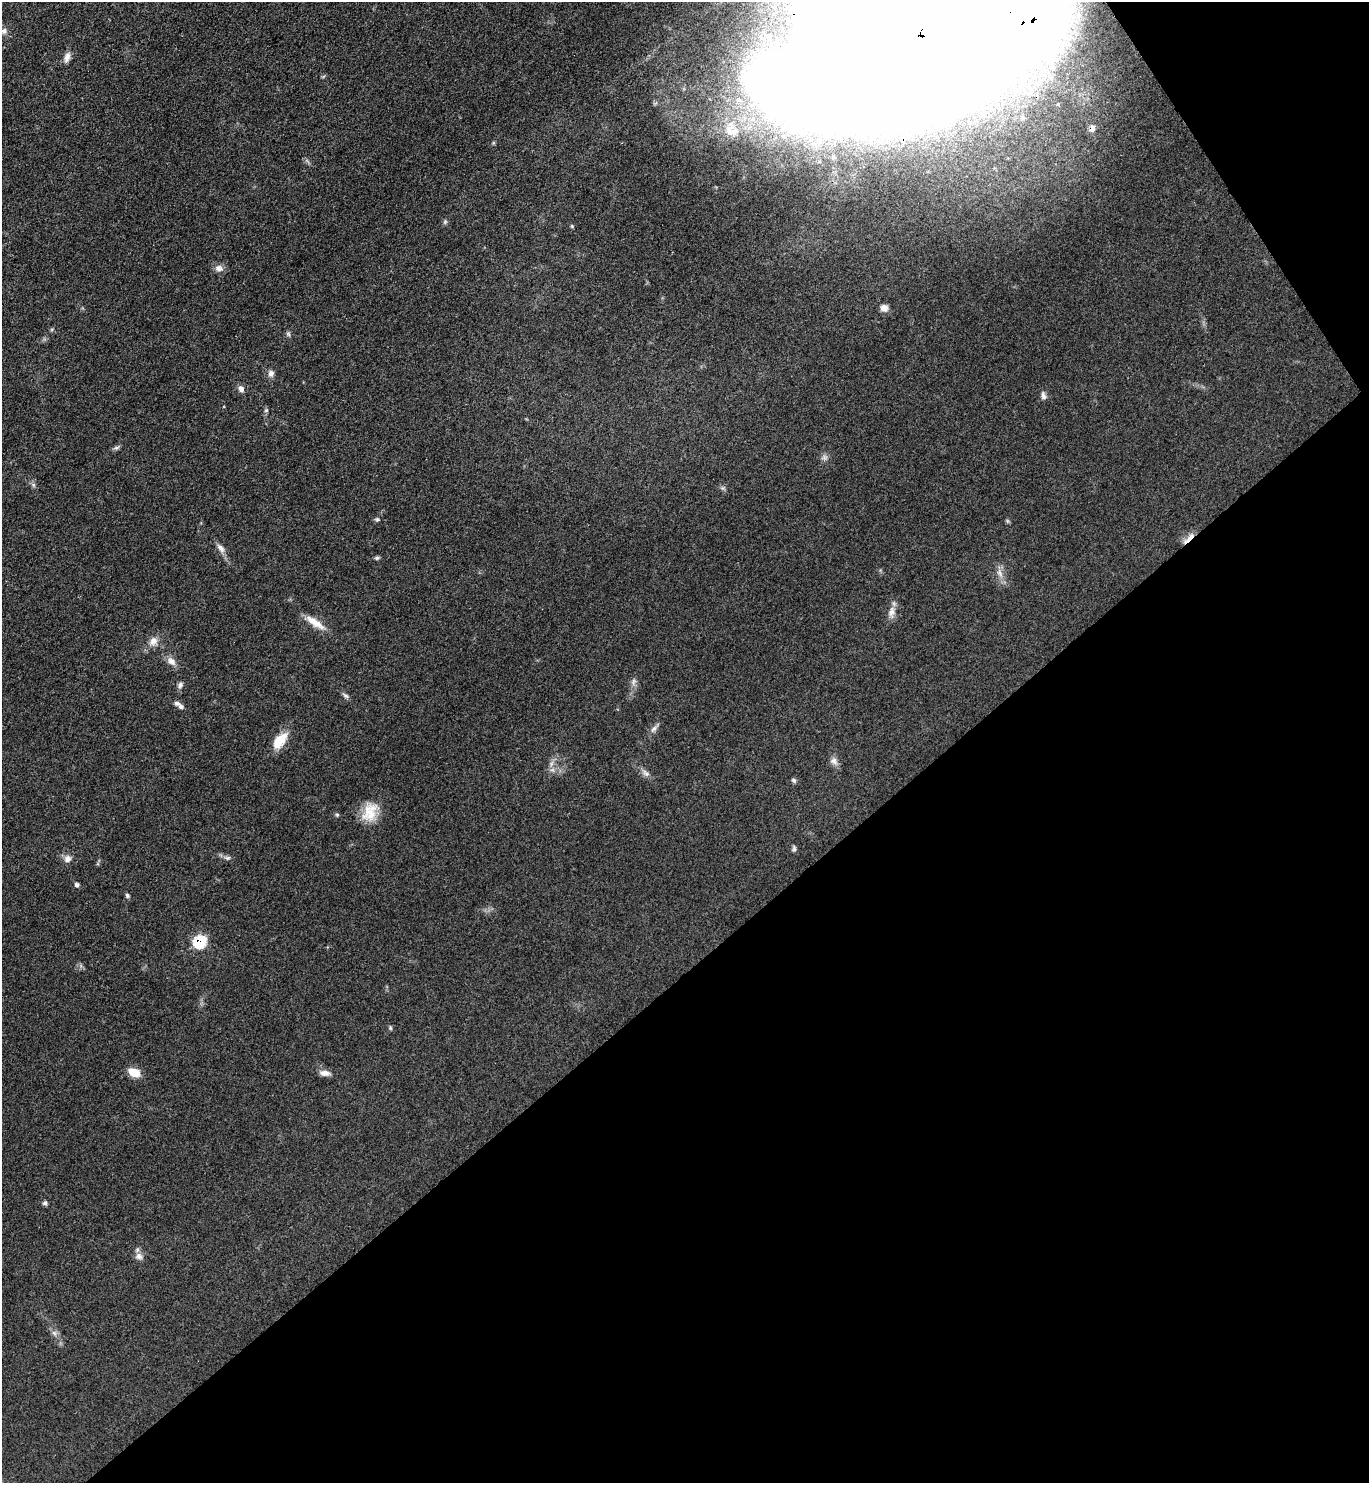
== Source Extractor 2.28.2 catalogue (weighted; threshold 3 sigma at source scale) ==
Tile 12 of 4 x 4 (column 4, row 3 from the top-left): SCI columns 4259-5625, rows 1485-2965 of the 5924 x 5929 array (HDU 1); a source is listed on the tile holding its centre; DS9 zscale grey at full resolution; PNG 1371 x 1485 px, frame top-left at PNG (2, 2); no overlay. Shown black and unused: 37% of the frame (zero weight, under 3 of 4 exposures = <1% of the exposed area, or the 3 px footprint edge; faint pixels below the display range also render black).
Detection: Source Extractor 2.28.2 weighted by HDU 2 'WHT'; one run over the whole footprint, this tile lists its part. Background 0.0759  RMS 0.0061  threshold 0.0275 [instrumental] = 3 sigma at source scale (4.5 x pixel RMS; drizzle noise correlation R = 1.50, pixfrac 1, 0.05/0.05 arcsec/px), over >= 5 px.
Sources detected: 55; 3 inside a brighter object's white glare — not listed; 1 inside a brighter listed object's ellipse — not listed separately; the other 51 listed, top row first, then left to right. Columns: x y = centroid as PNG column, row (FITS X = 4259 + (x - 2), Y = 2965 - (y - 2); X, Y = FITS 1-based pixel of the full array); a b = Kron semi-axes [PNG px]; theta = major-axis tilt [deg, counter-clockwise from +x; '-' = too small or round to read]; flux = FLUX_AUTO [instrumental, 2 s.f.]
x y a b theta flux
4 31 8 8 - 2.8
916 36 172 117 24 10000
67 57 14 7 73 3.6
1022 118 9 8 - 3
1092 129 8 6 74 3.6
731 131 25 18 -24 19
445 222 7 5 69 1.1
219 268 12 9 -14 3.4
884 308 9 8 - 3.8
288 334 7 5 -46 1.2
271 373 9 8 - 2.6
241 389 9 7 -75 2.9
1043 396 11 6 -75 2.2
266 410 5 5 - 0.94
116 448 8 5 7 1.4
824 458 9 7 12 2.2
33 485 7 4 -71 1.2
377 519 6 6 - 1
1007 521 7 4 -89 0.91
1189 538 23 5 44 4.2
221 548 15 7 -53 3.6
377 558 6 5 - 1
1000 573 15 7 -66 4.2
892 612 17 10 79 4.9
315 622 30 9 -34 8.9
153 641 14 10 48 5.1
171 661 14 9 -41 4.2
634 681 12 5 80 2.4
180 685 9 6 64 1.8
345 696 10 6 -36 1.5
177 703 9 7 -18 1.9
654 728 16 6 51 2.7
279 741 24 12 51 12
834 761 12 8 -39 3.2
552 770 7 6 - 2.1
646 773 13 7 -37 2.9
794 780 7 5 -45 1.3
370 812 26 18 68 14
337 815 5 5 - 0.83
794 848 8 5 89 1.3
227 858 9 6 -2 1.8
67 859 11 9 48 3.2
77 885 6 5 - 1.5
127 895 6 5 - 1.1
200 942 8 7 - 40
390 1028 6 4 -71 0.87
134 1072 11 8 -23 11
325 1073 14 7 -5 3.7
45 1203 6 6 - 1.3
139 1256 12 10 -14 3.5
54 1333 8 6 -22 2.1
Overlapping masked pixels (flux is a lower limit): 4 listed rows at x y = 916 36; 1092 129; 1189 538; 200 942
Isophote crosses this tile's border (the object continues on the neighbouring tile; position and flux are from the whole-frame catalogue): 1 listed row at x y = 916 36